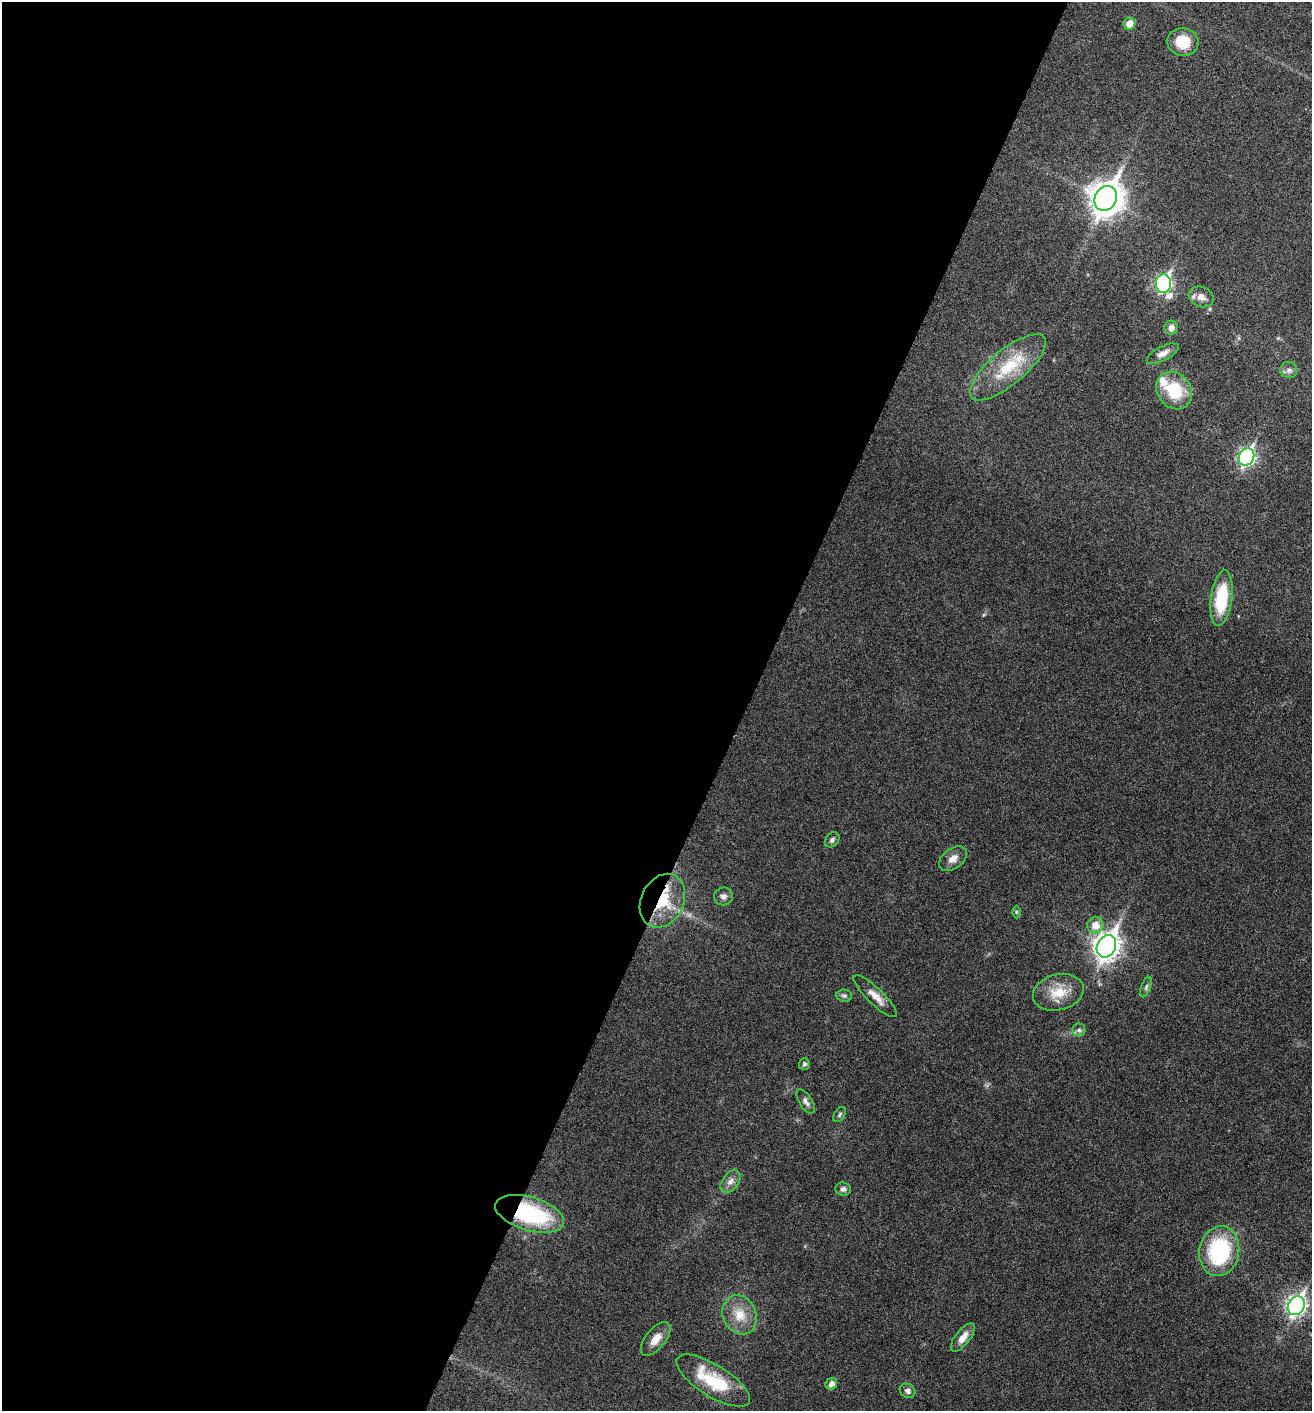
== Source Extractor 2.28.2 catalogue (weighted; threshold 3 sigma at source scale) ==
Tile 5 of 4 x 4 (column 1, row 2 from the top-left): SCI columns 148-1457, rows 2833-4241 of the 5668 x 5660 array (HDU 1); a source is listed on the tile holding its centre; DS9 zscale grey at full resolution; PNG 1314 x 1413 px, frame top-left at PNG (2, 2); each listed source drawn as its Kron ellipse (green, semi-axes under 4 px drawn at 4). Shown black and unused: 57% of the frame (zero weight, under 5 of 9 exposures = <1% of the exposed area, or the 3 px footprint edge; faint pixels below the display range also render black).
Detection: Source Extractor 2.28.2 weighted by HDU 2 'WHT'; one run over the whole footprint, this tile lists its part. Background 0.027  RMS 0.0026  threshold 0.0105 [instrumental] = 3 sigma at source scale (4.09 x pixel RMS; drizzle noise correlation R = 1.36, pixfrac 0.8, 0.05/0.05 arcsec/px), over >= 5 px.
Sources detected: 40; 2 inside a brighter listed object's ellipse — not listed separately; the other 38 listed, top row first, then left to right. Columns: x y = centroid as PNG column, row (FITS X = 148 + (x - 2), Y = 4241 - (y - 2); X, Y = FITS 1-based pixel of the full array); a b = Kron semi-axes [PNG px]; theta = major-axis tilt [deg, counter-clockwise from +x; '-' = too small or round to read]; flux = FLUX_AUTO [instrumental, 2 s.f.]
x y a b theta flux
1129 24 6 6 - 2.9
1183 42 15 14 - 5.8
1106 198 13 10 60 400
1163 283 9 8 - 56
1201 297 13 10 -22 2
1171 328 7 7 - 1.4
1163 354 17 7 27 1.7
1008 367 47 17 40 12
1289 370 8 8 - 0.99
1174 391 20 16 -51 10
1246 457 9 7 62 60
1221 598 28 10 83 13
832 840 8 6 49 0.65
953 858 15 10 37 1.9
723 896 9 9 - 1
662 901 28 21 64 9.7
1016 912 6 4 90 0.31
1095 925 8 8 - 3.1
1106 946 12 9 65 210
1146 987 11 4 70 0.62
1058 992 26 18 14 5.9
844 996 8 6 -6 0.59
875 996 29 8 -44 2.7
1079 1030 6 6 - 0.61
804 1064 6 5 - 0.48
806 1101 13 6 -59 1.1
840 1115 8 5 56 0.49
730 1182 13 8 54 1.4
843 1189 8 6 -7 0.92
529 1214 35 16 -16 26
1219 1251 25 20 80 22
1296 1306 10 8 63 100
740 1315 20 16 -66 5
963 1337 17 7 53 2.3
656 1339 20 10 50 2.7
713 1381 42 15 -32 12
831 1384 6 5 - 1.4
908 1391 8 6 -37 0.86
Overlapping masked pixels (flux is a lower limit): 2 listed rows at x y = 662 901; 529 1214